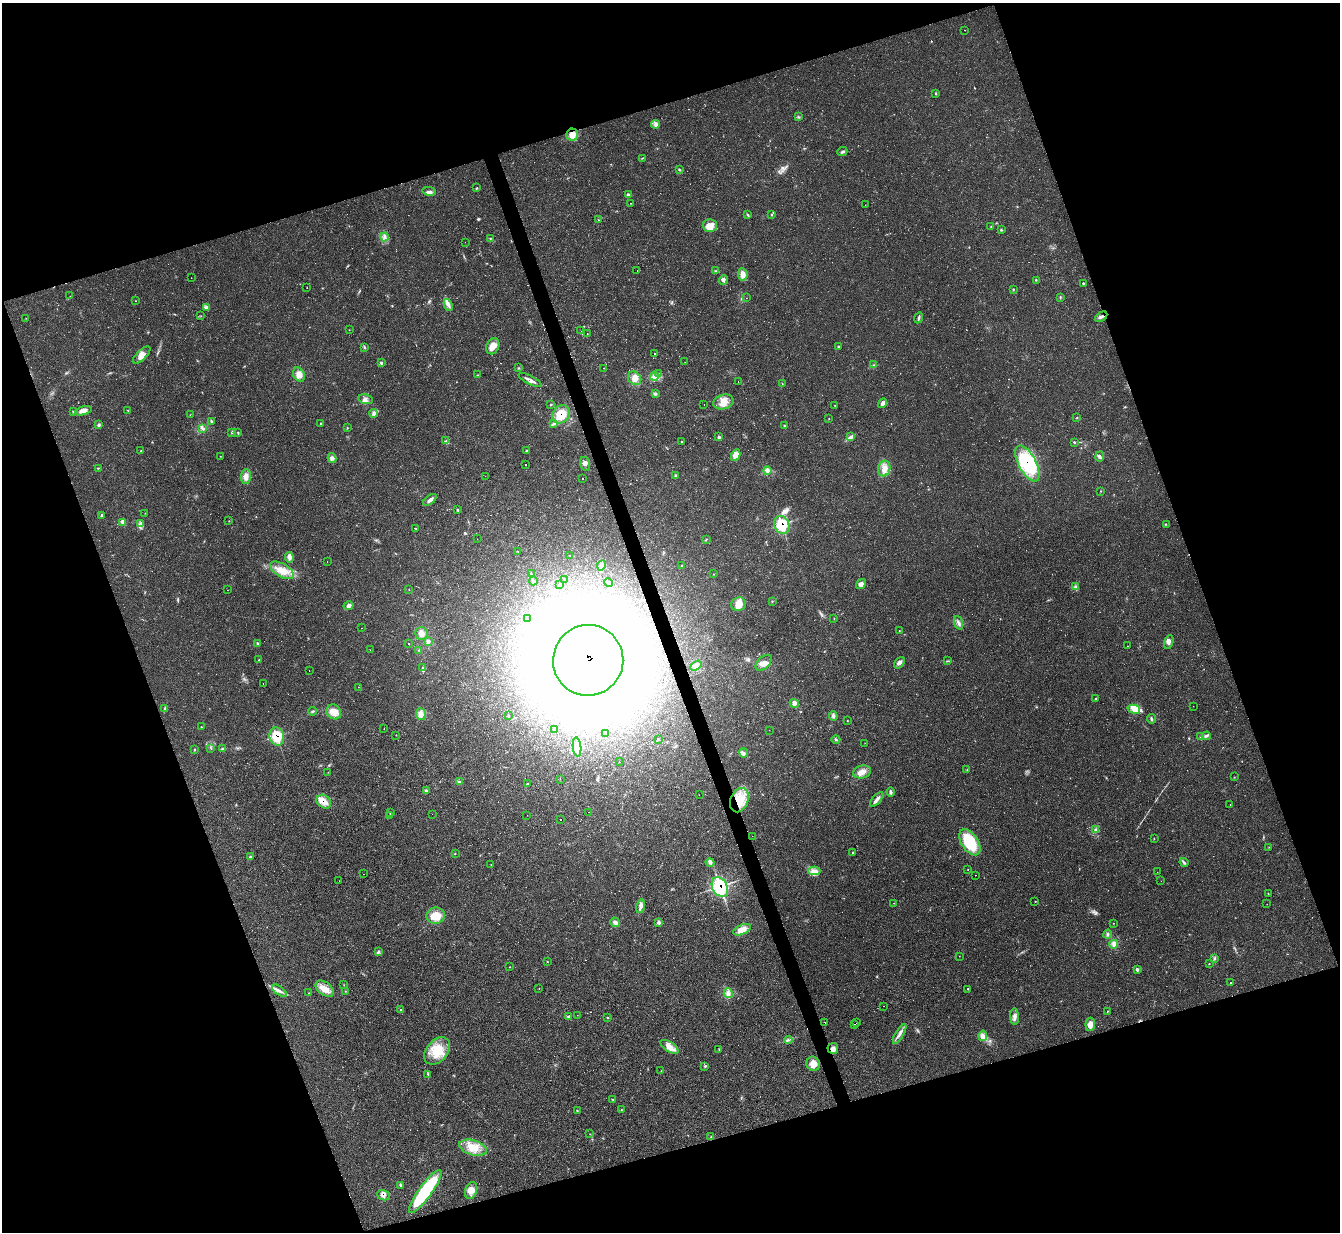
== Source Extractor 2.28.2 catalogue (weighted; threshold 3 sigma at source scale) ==
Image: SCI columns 8-5358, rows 279-5196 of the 5358 x 5342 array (HDU 1 of 3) = the unmasked area's bounding box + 8 px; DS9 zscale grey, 4 x 4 block average (1 PNG px = mean of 4 x 4 image px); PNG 1342 x 1234 px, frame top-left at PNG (2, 3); each listed source drawn as its Kron ellipse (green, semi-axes under 4 px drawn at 4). Shown black and unused: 38% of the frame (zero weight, under 2 of 3 exposures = <1% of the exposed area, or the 3 px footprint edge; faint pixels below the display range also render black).
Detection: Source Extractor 2.28.2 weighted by HDU 2 'WHT'. Background 0.0474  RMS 0.0067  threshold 0.0302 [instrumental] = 3 sigma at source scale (4.5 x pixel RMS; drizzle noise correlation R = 1.50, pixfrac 1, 0.05/0.05 arcsec/px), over >= 5 px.
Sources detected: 362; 6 too faint to see at this stretch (4 x 4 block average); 9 inside a brighter object's white glare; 18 cosmic-ray / hot-pixel residue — neither listed nor drawn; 22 coinciding with a brighter row at this scale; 15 inside a brighter listed object's ellipse — not listed separately; the other 292 listed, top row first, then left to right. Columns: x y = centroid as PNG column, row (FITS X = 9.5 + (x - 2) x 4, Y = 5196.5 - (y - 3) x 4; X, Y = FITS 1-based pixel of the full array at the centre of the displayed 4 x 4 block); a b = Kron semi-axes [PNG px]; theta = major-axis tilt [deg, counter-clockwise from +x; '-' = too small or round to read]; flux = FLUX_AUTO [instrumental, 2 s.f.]
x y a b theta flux
965 30 2 2 - 3.1
936 93 2 2 - 3.1
798 117 2 2 - 3.1
656 124 4 3 - 11
572 135 6 6 - 32
842 152 5 3 - 7.8
642 158 3 2 - 2.4
679 170 3 2 - 3
477 188 2 2 - 2.8
429 191 7 2 -9 10
628 195 4 3 - 6
631 203 2 2 - 4.4
865 205 2 2 - 0.88
748 215 4 2 - 3.8
772 215 2 2 - 2
598 220 2 2 - 1.7
710 226 7 6 - 38
991 227 2 2 - 1.8
1001 230 2 2 - 4.4
384 237 4 2 - 6.9
490 238 2 2 - 2.4
465 242 2 2 - 0.92
637 270 2 2 - 1.9
716 271 2 2 - 3.7
743 274 6 4 -82 27
191 278 2 2 - 0.87
723 280 5 4 - 11
1036 280 3 2 - 1.9
1083 284 3 2 - 2.3
307 287 2 2 - 4.3
1013 290 2 2 - 2.5
70 296 2 2 - 0.51
746 298 2 2 - 0.81
1060 298 3 2 - 2.8
135 301 2 2 - 1.3
448 305 6 4 -65 16
206 308 3 2 - 3.6
201 316 2 2 - 1.1
1101 317 7 2 32 9.5
26 318 2 2 - 1.3
919 318 6 2 65 5.3
349 330 2 2 - 1
581 331 2 2 - 1.1
587 334 2 2 - 2.7
493 346 8 6 66 34
838 346 3 2 - 2.9
364 347 2 2 - 3.4
655 353 2 2 - 20
142 355 11 5 44 27
685 362 2 2 - 0.67
382 363 4 2 - 4.8
874 365 2 2 - 2.1
518 368 2 2 - 2.5
603 368 2 2 - 4.6
659 373 2 2 - 0.88
299 374 7 5 -59 27
477 375 2 2 - 1.9
654 376 4 3 - 10
635 378 7 6 - 34
530 380 13 3 -28 24
738 382 2 2 - 1.4
782 384 2 2 - 1.6
655 393 3 3 - 5.5
366 399 7 5 -12 16
723 402 10 7 15 38
882 403 5 3 - 10
551 404 2 2 - 1.9
704 404 2 2 - 0.85
835 405 2 2 - 1.3
128 410 2 2 - 2.6
83 411 8 4 16 20
74 412 4 2 - 3.7
373 413 4 4 - 11
561 414 10 8 47 72
190 415 2 2 - 1.1
1077 418 3 2 - 1.3
829 419 2 2 - 1.3
211 421 3 2 - 3.3
321 424 2 2 - 1.4
553 424 4 2 - 6.1
99 425 3 2 - 6.2
784 425 3 2 - 4
202 428 4 2 - 6.4
347 428 2 2 - 1.6
232 432 3 2 - 2.1
238 433 3 2 - 3.1
719 437 4 2 - 5.4
850 437 3 2 - 5.9
446 441 3 2 - 5
681 441 2 2 - 2.3
1074 443 3 2 - 2.5
526 450 2 2 - 2.6
141 451 2 2 - 2
736 455 6 4 63 22
220 456 2 2 - 1
1100 456 5 3 - 7.9
332 458 5 3 - 12
1027 463 20 9 -62 310
526 464 2 2 - 27
585 464 7 5 -74 15
98 468 2 2 - 2.2
884 468 8 6 76 31
767 470 4 4 - 10
676 475 3 2 - 3.8
246 476 7 5 86 24
486 476 2 2 - 0.7
583 479 2 2 - 6.3
1101 491 2 2 - 2
430 500 8 3 38 12
458 510 3 2 - 3.7
145 513 2 2 - 1.4
102 515 3 2 - 5
229 521 2 2 - 1.7
123 523 4 3 - 7.9
141 523 2 2 - 1.9
1166 524 2 2 - 1.1
782 525 9 7 -64 140
416 528 3 2 - 2.2
477 539 2 2 - 0.61
706 539 4 2 - 2.7
518 551 2 2 - 1.4
570 555 2 2 - 1.5
289 557 5 4 - 17
327 561 2 2 - 1.6
601 565 5 3 - 9.5
682 565 2 2 - 1.5
282 570 13 6 -30 47
531 574 2 2 - 2
713 574 2 2 - 1.4
564 579 2 2 - 2.3
533 581 4 2 - 5.2
609 582 4 2 - 3.9
560 584 2 2 - 3.4
861 584 5 4 - 17
1076 587 4 3 - 7.6
227 590 2 2 - 2.3
409 590 2 2 - 1
772 601 3 2 - 2
739 604 7 6 - 43
349 606 5 4 - 12
528 618 2 2 - 0.5
834 618 2 2 - 1.2
958 623 7 2 -69 10
362 628 2 2 - 0.9
899 631 2 2 - 1.2
422 633 6 6 - 25
428 641 4 4 - 11
1169 642 7 3 74 13
257 643 3 2 - 2.7
409 644 2 2 - 1.2
1127 646 2 2 - 0.85
370 650 2 2 - 0.61
419 650 2 2 - 2.5
259 660 2 2 - 1.8
588 660 35 35 - 10000
948 661 2 2 - 1.2
764 663 10 5 45 26
899 663 6 4 51 13
696 666 6 4 34 14
423 668 3 2 - 3.7
309 671 2 2 - 2.3
263 684 2 2 - 5.9
358 687 2 2 - 1.1
1096 698 2 2 - 2.2
794 703 5 3 - 12
1193 706 2 2 - 0.49
165 709 4 3 - 8.2
1134 709 6 3 -15 18
312 711 4 2 - 5
334 712 8 7 - 43
421 714 6 5 - 17
509 716 2 2 - 2.9
833 716 5 3 - 11
1152 719 5 2 - 6.3
847 721 3 2 - 1.9
201 727 2 2 - 2.3
384 728 2 2 - 1.3
554 729 3 2 - 3.9
769 730 2 2 - 0.71
606 733 2 2 - 3
396 735 2 2 - 1.2
1206 736 5 3 - 8.1
277 737 9 7 -71 110
1201 737 3 2 - 4.5
658 739 3 2 - 4.3
836 740 4 2 - 5.4
865 743 2 2 - 0.61
577 747 9 4 -84 21
211 748 2 2 - 2.6
222 749 4 2 - 4.5
194 750 2 2 - 2.7
744 753 4 3 - 10
619 762 2 2 - 3.1
967 770 2 2 - 1.6
328 772 2 2 - 0.95
862 772 9 6 15 30
1234 777 2 2 - 1.1
560 779 2 2 - 1.1
459 782 4 3 - 7.7
527 784 3 2 - 2.7
426 790 3 3 - 7.1
891 792 4 3 - 8.5
699 795 2 2 - 0.7
877 799 9 3 49 18
739 800 12 9 67 91
324 802 8 6 -39 36
1230 805 2 2 - 1.3
589 812 2 2 - 11
390 813 2 2 - 3.2
432 814 2 2 - 2.9
527 815 2 2 - 0.61
389 816 2 2 - 1.1
561 820 2 2 - 17
1096 830 3 2 - 5.6
752 836 2 2 - 0.87
1154 838 2 2 - 1.9
970 842 15 8 -57 180
1269 847 2 2 - 0.98
853 852 2 2 - 1.9
455 853 2 2 - 2
250 857 3 2 - 5
710 862 4 2 - 9
1184 862 5 3 - 6.8
491 864 2 2 - 0.82
968 869 2 2 - 1.4
814 871 6 3 0 15
1157 872 2 2 - 0.57
364 874 2 2 - 13
975 875 2 2 - 7.3
339 881 2 2 - 12
1161 881 2 2 - 0.49
720 887 10 7 -60 290
1268 894 2 2 - 1.3
1035 901 2 2 - 1.9
894 903 2 2 - 0.95
1267 904 2 2 - 0.57
640 906 7 3 74 14
436 916 9 8 - 61
615 922 5 3 - 16
659 923 3 3 - 5.9
1113 923 2 2 - 1.3
742 930 9 5 23 39
1108 934 4 3 - 7.6
1114 944 4 4 - 16
378 952 3 2 - 5
959 956 2 2 - 0.98
1214 958 3 2 - 5
547 962 2 2 - 1.5
1209 964 2 2 - 1.8
510 967 2 2 - 1.2
1137 970 4 3 - 7.4
1231 983 2 2 - 1.3
344 985 2 2 - 0.97
539 988 2 2 - 1.2
325 989 10 6 -37 38
968 989 2 2 - 2.1
279 991 8 2 -37 12
345 991 2 2 - 1.6
309 993 2 2 - 1.7
728 993 5 4 - 14
884 1006 2 2 - 2.3
401 1009 2 2 - 2.1
1107 1011 2 2 - 1.7
577 1015 2 2 - 2.2
569 1016 3 2 - 5.8
1015 1017 8 3 -88 15
608 1018 2 2 - 2.6
825 1022 2 2 - 28
857 1023 2 2 - 3.1
854 1024 2 2 - 16
1090 1024 6 5 - 26
900 1034 11 3 59 17
983 1036 5 3 - 13
788 1040 4 2 - 5.3
669 1047 10 5 -33 29
833 1048 5 5 - 15
719 1050 2 2 - 1.9
437 1051 15 10 49 94
813 1064 7 6 - 34
705 1066 3 3 - 4.2
661 1071 2 2 - 1
428 1075 3 2 - 2.8
612 1099 4 2 - 3.2
577 1110 3 2 - 2.4
621 1110 2 2 - 1.4
590 1134 2 2 - 0.98
711 1137 3 2 - 3.1
473 1148 14 7 -15 60
401 1185 3 2 - 5.2
471 1190 9 6 71 28
425 1192 26 6 54 300
383 1195 6 5 - 17
Overlapping masked pixels (flux is a lower limit): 11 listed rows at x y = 572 135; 561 414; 1027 463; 782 525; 588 660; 277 737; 739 800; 324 802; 720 887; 833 1048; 383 1195
Diffuse or blended objects may show on this block-average render without a row.